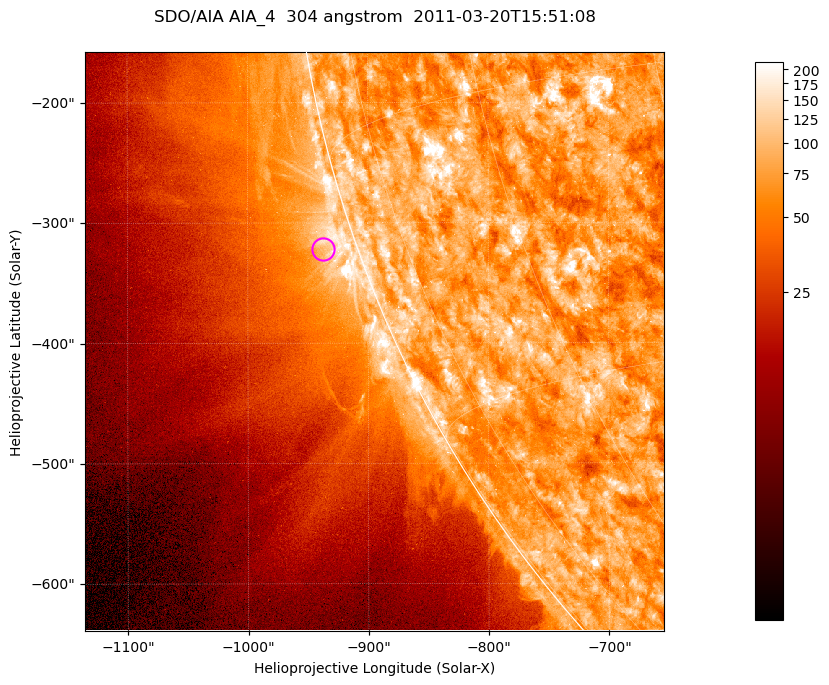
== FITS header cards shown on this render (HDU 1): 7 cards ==
TELESCOP= 'SDO/AIA '           / For AIA: SDO/AIA
INSTRUME= 'AIA_4   '           / For AIA: AIA_ATA1, AIA_ATA2, AIA_ATA3 or AIA_AT
WAVELNTH=                  304 / [angstrom] Wavelength
WAVEUNIT= 'angstrom'           / Wavelength unit: angstrom
DATE-OBS= '2011-03-20T15:51:08.124' / [ISO] Date when observation started; ISO 8
CTYPE1  = 'HPLN-TAN'           / CTYPE1; Typically HPLN
CTYPE2  = 'HPLT-TAN'           / CTYPE2; Typically HPLT

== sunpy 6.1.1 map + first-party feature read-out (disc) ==
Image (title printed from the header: SDO/AIA AIA_4  304 angstrom  2011-03-20T15:51:08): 802 x 802 px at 0.6 arcsec/px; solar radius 964 arcsec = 1606 px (partial field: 3.5% of the solar disc is inside the frame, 44% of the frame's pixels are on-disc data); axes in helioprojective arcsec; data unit not stated in the header (colour bar unlabelled)
Orientation: roll -0.132 deg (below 1 deg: not rotated)
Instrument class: DISC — disc imager (sunpy class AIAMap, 304 A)
Bright regions (active regions / flare kernels): reference = the on-disc median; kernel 7 px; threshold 5 sigma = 123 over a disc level ~76.4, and >= 1.15x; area >= 643 px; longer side >= 10 px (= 6 arcsec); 0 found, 0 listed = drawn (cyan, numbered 1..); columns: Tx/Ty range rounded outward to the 2 arcsec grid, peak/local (2 s.f.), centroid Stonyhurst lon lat
Off-limb structures (1.02-1.3 R_sun): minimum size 321 px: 3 found; the strongest spans PA ~105..110 deg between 1.02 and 1.04 R_sun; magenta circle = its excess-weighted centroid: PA ~110 deg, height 1.03 R_sun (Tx ~-938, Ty ~-322 arcsec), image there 1.5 x the reference